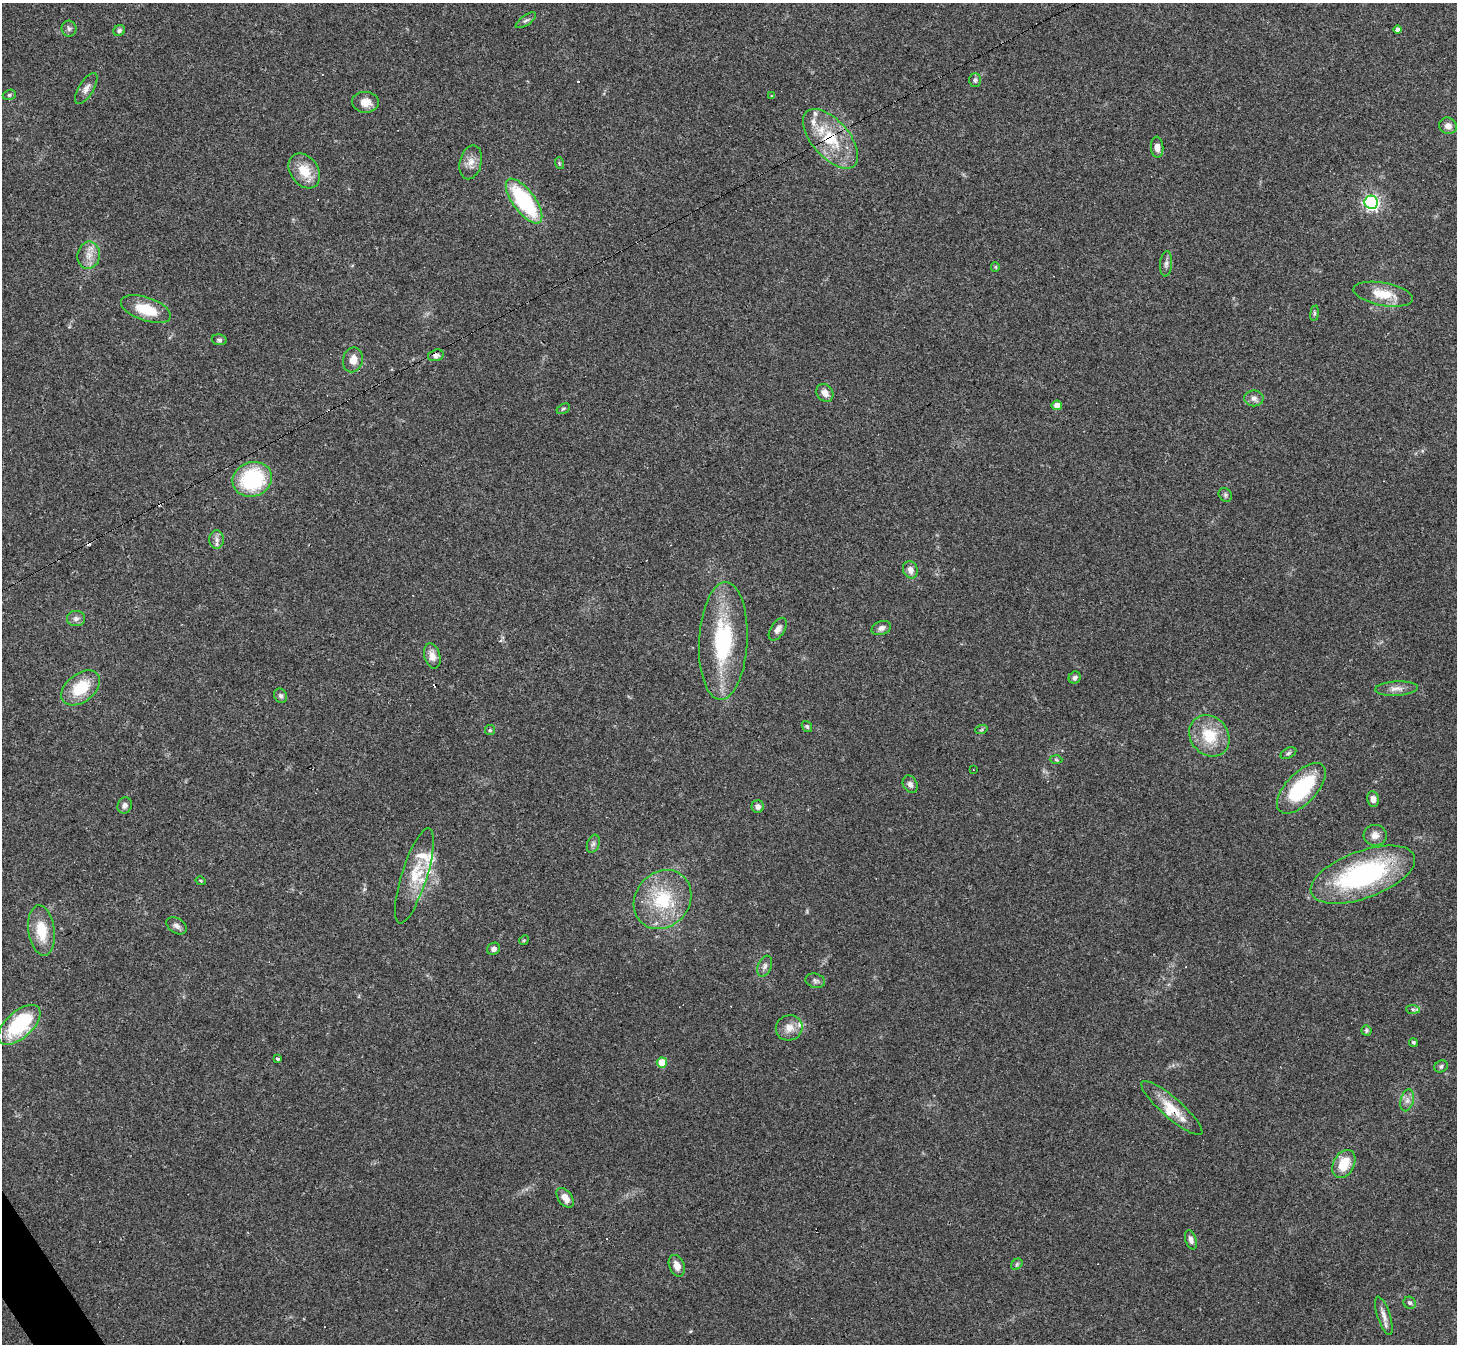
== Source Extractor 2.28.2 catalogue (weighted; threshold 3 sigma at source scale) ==
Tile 7 of 4 x 4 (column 3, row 2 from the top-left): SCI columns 2909-4363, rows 2837-4178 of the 5817 x 5809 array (HDU 1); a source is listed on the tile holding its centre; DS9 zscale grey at full resolution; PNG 1459 x 1346 px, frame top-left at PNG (2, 3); each listed source drawn as its Kron ellipse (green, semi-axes under 4 px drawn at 4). Shown black and unused: <1% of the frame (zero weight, under 3 of 4 exposures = <1% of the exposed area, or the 3 px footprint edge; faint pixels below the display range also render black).
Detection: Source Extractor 2.28.2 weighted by HDU 2 'WHT'; one run over the whole footprint, this tile lists its part. Background 0.0539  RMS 0.0051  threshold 0.0229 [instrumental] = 3 sigma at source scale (4.5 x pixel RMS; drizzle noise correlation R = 1.50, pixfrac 1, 0.05/0.05 arcsec/px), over >= 5 px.
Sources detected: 101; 8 cosmic-ray / hot-pixel residue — neither listed nor drawn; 9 inside a brighter listed object's ellipse — not listed separately; the other 84 listed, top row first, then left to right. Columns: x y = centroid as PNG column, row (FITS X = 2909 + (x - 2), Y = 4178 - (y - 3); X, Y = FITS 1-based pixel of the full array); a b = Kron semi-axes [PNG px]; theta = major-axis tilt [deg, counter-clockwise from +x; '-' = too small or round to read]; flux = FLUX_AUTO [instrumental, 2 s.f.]
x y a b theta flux
526 20 12 5 34 1.3
69 29 8 7 - 1.5
119 30 6 5 - 1.2
1398 30 4 4 - 2.3
975 80 7 6 - 1.2
86 89 18 7 59 2.9
9 95 7 5 16 0.89
771 95 4 3 - 0.37
365 102 13 10 -4 5.4
1448 126 9 8 - 2.6
831 139 36 18 -49 23
1157 147 10 6 -85 3.3
471 162 17 11 76 4.7
559 163 6 4 -72 0.6
304 171 19 14 -54 11
524 201 26 11 -53 48
1371 202 7 6 - 130
89 255 14 11 80 5
1166 264 13 6 86 1.9
995 267 5 4 - 0.56
1383 294 30 11 -10 12
146 309 26 11 -19 15
1314 313 8 4 82 0.81
219 340 7 5 -11 1.1
436 355 8 5 15 2
353 360 12 10 76 4.9
825 393 9 7 -55 3.3
1254 398 10 8 -1 2.2
1057 405 5 4 - 3.9
563 409 7 4 29 0.8
252 479 20 17 20 42
1225 495 7 6 - 1.1
217 540 9 7 -90 2.2
910 570 9 7 -68 2.9
76 619 9 7 2 2.1
881 628 10 7 19 2.1
778 629 13 7 57 2.4
723 641 59 24 87 49
432 656 13 8 -74 4.2
1075 678 6 5 - 1.8
81 688 22 14 38 18
1396 689 21 7 3 3.6
281 696 7 6 - 1.4
807 726 6 5 - 0.89
490 730 5 5 - 0.76
981 730 6 4 19 0.75
1209 736 22 18 -49 17
1288 753 8 5 28 1
1056 760 6 4 -3 0.66
973 770 3 2 - 0.29
910 784 9 7 -60 1.9
1301 788 31 15 47 39
1373 799 8 6 -80 2.8
125 805 8 7 - 1.7
758 806 6 6 - 2.2
1375 835 11 10 - 3.6
593 844 9 6 71 1.5
1363 875 55 23 20 86
414 876 50 12 73 16
201 881 5 3 - 0.52
663 900 31 27 49 28
177 926 11 7 -34 2.1
41 930 25 13 -82 13
524 940 5 4 - 0.61
494 949 6 6 - 1.7
765 966 11 6 68 2.1
815 981 10 7 -15 1.6
1413 1009 7 4 -3 1
19 1025 26 13 42 36
789 1028 13 12 - 5.2
1366 1030 5 5 - 0.8
1413 1042 4 4 - 0.94
277 1059 3 3 - 2
662 1062 5 5 - 11
1441 1066 7 5 31 1.3
1407 1100 11 6 74 2.5
1172 1108 39 10 -41 11
1344 1164 15 10 62 11
565 1198 11 7 -54 5
1191 1240 10 5 -72 2.2
1017 1264 6 5 - 0.95
677 1266 11 7 -69 4.1
1410 1303 6 5 - 1.2
1384 1316 20 6 -72 3.6
Overlapping masked pixels (flux is a lower limit): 1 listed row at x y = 831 139